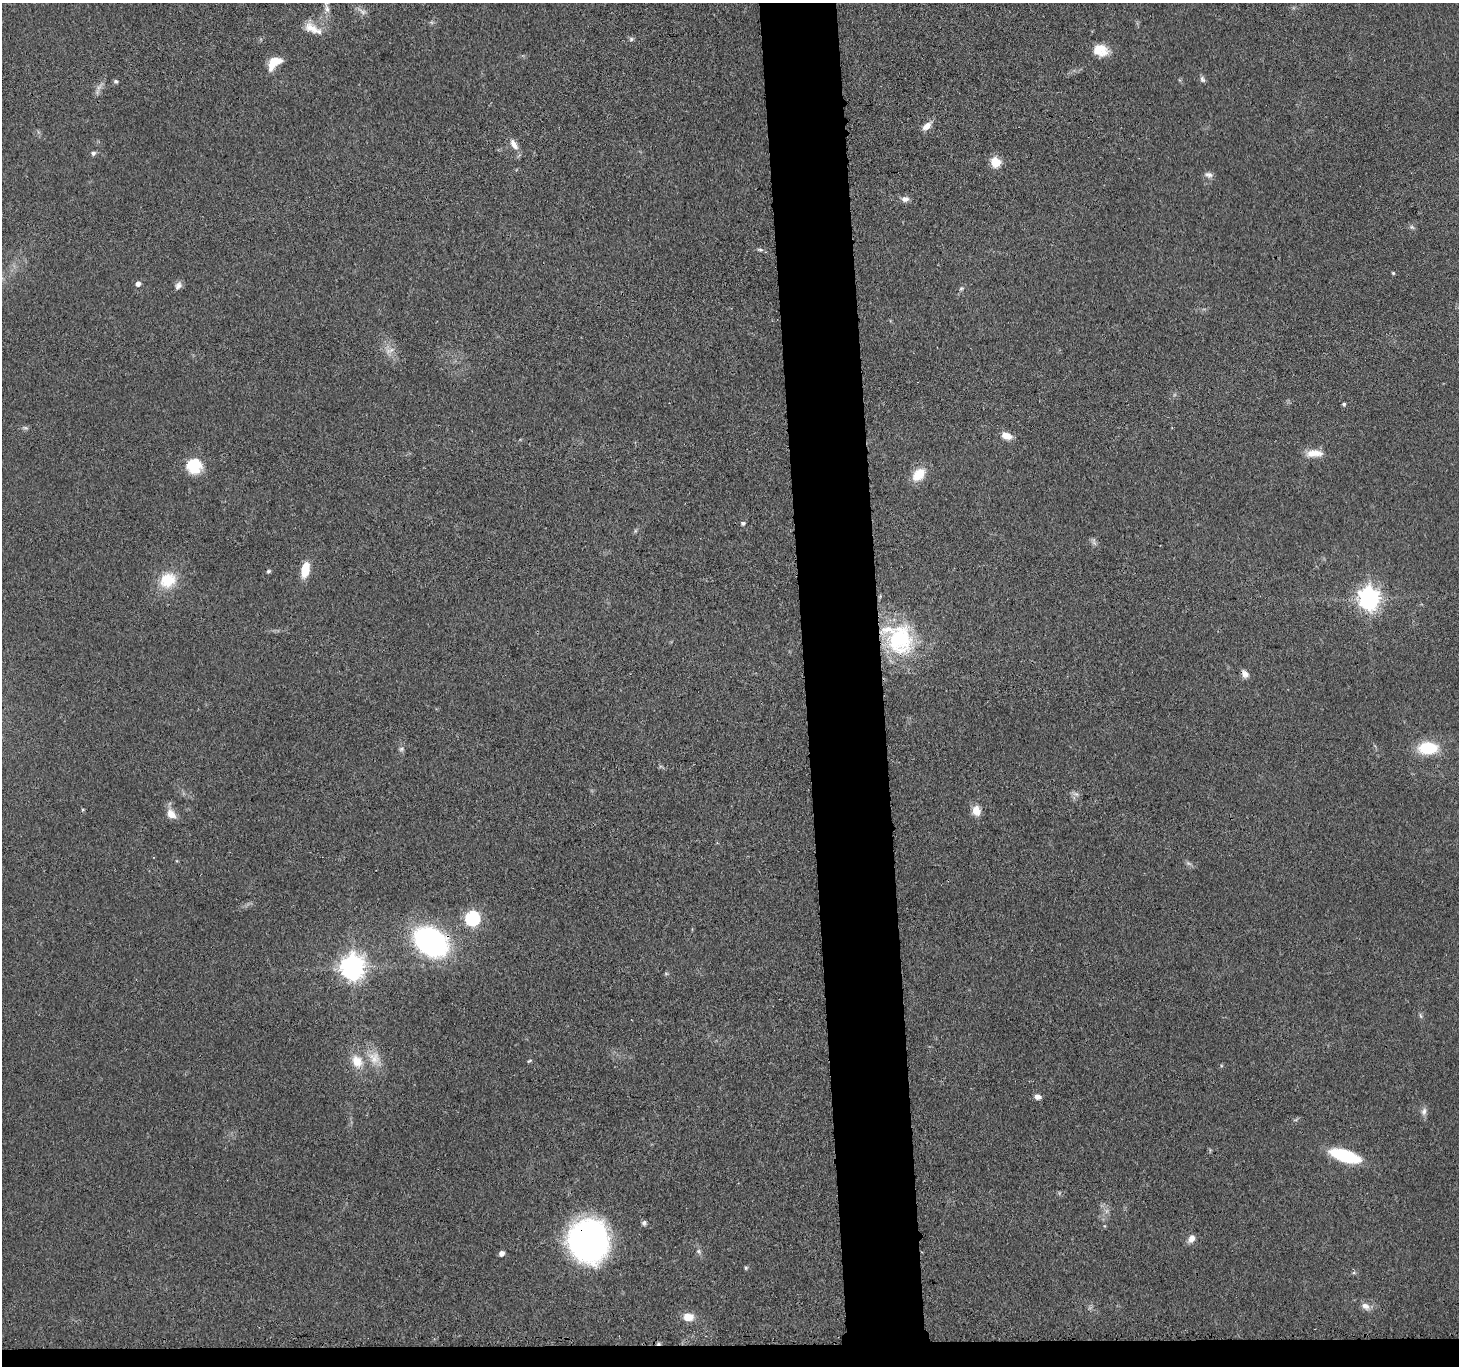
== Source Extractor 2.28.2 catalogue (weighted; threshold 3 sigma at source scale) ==
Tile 8 of 3 x 3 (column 2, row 3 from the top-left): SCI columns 1481-2937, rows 137-1500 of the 4416 x 4389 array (HDU 1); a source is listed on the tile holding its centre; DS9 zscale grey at full resolution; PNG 1461 x 1368 px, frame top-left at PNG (2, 3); no overlay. Shown black and unused: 7% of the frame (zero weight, under 3 of 4 exposures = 3% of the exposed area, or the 3 px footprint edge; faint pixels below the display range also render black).
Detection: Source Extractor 2.28.2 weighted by HDU 2 'WHT'; one run over the whole footprint, this tile lists its part. Background 0.112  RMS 0.0053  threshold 0.0237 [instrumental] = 3 sigma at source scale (4.5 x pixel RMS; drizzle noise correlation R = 1.50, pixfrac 1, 0.05/0.05 arcsec/px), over >= 5 px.
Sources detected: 61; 2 too faint to see at this stretch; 1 cosmic-ray / hot-pixel residue — not listed; the other 58 listed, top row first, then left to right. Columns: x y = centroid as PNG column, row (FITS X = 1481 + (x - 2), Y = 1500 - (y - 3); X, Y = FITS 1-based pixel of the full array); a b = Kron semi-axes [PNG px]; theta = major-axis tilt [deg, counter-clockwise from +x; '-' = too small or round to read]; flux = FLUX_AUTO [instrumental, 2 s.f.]
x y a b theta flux
327 9 14 7 -78 3.3
312 28 23 12 -25 7.8
631 39 6 6 - 1.1
1100 50 17 13 -14 9.6
274 62 16 9 41 11
1202 79 9 5 -67 1.5
116 81 5 5 - 0.98
99 87 9 4 37 1.8
927 126 13 7 38 3.8
514 144 16 8 -60 4.2
93 153 6 5 - 1.3
995 162 5 5 - 31
1209 175 11 7 -13 2.1
905 199 9 7 0 2.7
1412 227 7 5 -44 1.1
760 250 9 4 -11 1.1
1393 273 4 3 - 0.62
138 284 5 5 - 2.3
178 285 11 7 58 2.2
961 288 6 5 - 0.98
389 350 15 5 18 2.7
1344 404 5 4 - 1.1
1007 436 13 8 -21 4.9
1314 453 22 9 1 6.4
194 466 19 18 - 16
919 474 18 12 47 11
743 523 5 5 - 1.2
1094 543 9 3 -45 1.2
305 570 15 8 78 13
268 571 6 4 40 0.87
168 580 24 20 32 16
1369 598 9 8 - 330
899 639 42 33 -51 55
1245 674 10 8 -55 2.8
1428 748 23 14 0 19
401 749 7 6 - 1.1
1076 794 9 5 -24 1.7
82 810 5 3 - 0.55
976 811 13 10 -83 5.4
171 814 13 9 -47 5.4
472 918 7 7 - 94
431 942 26 19 -33 140
352 967 8 8 - 510
1421 1016 8 3 -71 0.92
374 1058 18 15 -84 8.9
357 1061 18 14 -59 9.4
529 1061 6 3 43 0.61
1037 1097 7 6 - 2.7
1424 1112 11 7 73 2.4
1345 1156 29 10 -17 37
644 1223 6 5 - 1.3
1191 1238 9 7 63 3.5
588 1241 28 28 - 230
699 1251 8 5 -57 1.4
501 1253 5 4 - 3
746 1268 5 4 - 0.77
1365 1306 13 8 -37 3.4
688 1317 12 9 1 6.2
Overlapping masked pixels (flux is a lower limit): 4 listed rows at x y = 274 62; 899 639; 431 942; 588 1241
Isophote crosses this tile's border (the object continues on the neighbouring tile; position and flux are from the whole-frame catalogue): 1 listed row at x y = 327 9